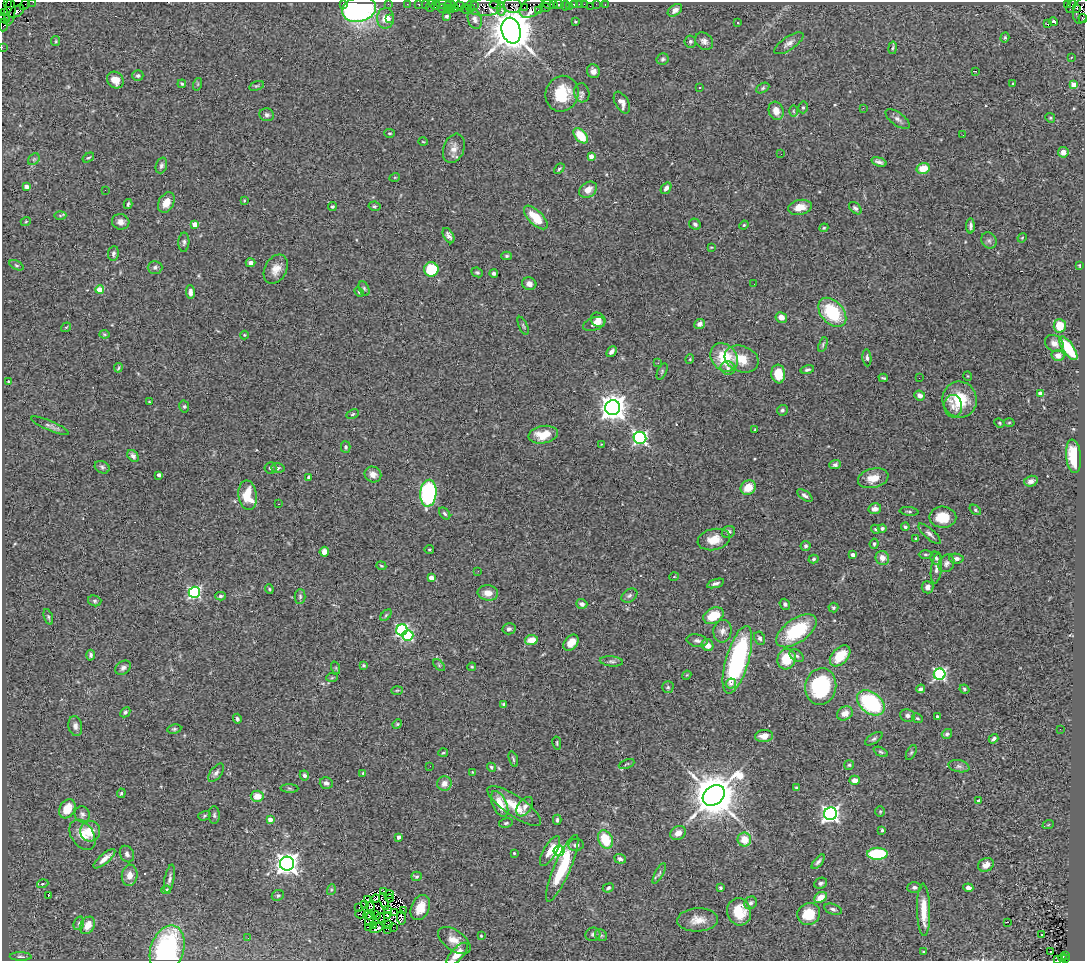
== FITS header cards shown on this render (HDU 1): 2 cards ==
NAXIS1  =                 1083
NAXIS2  =                  959

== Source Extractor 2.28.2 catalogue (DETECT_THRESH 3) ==
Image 1083 x 959 px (HDU 1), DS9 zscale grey, 1 PNG px = 1 image px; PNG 1087 x 963 px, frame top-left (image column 1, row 959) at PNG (2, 2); each listed source drawn as its Kron ellipse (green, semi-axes under 4 px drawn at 4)
Background 1.35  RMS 0.058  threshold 0.175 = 3 sigma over >= 5 px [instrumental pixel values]
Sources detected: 422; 5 with non-positive FLUX_AUTO (blend fragments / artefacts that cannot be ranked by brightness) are neither listed nor drawn; the other 417 listed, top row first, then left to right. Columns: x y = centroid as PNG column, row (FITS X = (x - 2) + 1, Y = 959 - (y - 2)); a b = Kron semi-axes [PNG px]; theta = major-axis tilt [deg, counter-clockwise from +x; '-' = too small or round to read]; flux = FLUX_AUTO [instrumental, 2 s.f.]
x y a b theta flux
33 2 2 2 - 46
8 3 3 2 - 36
343 3 2 2 - 44
388 4 2 2 - 44
407 4 2 2 - 24
419 4 3 3 - 150
425 4 2 2 - 35
497 4 7 3 0 380
548 4 6 3 -15 240
554 4 3 2 - 89
559 4 4 3 - 300
574 4 4 3 - 210
579 4 2 2 - 20
584 4 2 2 - 34
596 4 2 2 - 9.6
1067 4 3 2 - 260
24 5 5 2 - 80
436 5 5 3 - 170
444 5 8 3 -4 220
450 5 5 3 - 110
474 5 4 2 - 78
605 5 3 2 - 20
430 6 6 2 72 190
459 6 5 4 - 300
513 6 9 7 -6 670
565 6 5 4 - 33
569 6 2 2 - 20
590 6 2 2 - 9.8
1071 6 7 3 67 100
483 7 18 8 -2 1200
524 7 2 2 - 94
531 7 13 8 36 530
545 7 6 3 -6 90
442 8 4 2 - 18
471 8 4 3 - 52
1077 8 3 3 - 550
359 9 17 12 15 950
447 9 3 2 - 65
451 9 2 2 - 33
455 9 3 3 - 140
466 9 5 3 - 290
501 9 6 3 -85 670
675 10 8 5 36 19
17 11 8 5 31 870
538 11 3 2 - 200
1081 11 13 8 76 910
5 12 3 2 - 46
10 12 13 5 84 660
447 16 3 3 - 6.4
4 18 6 5 - 310
386 18 10 8 89 43
389 18 3 3 - 15
1083 18 4 2 - 140
475 19 10 6 -71 16
575 22 3 3 - 4.1
1053 22 5 3 - 15
737 23 3 2 - 5
1047 24 3 2 - 3.1
4 25 6 4 83 280
511 31 13 9 -75 19000
1005 38 5 4 - 5
56 41 5 4 - 4.3
690 41 6 6 - 7.9
704 41 10 8 -40 17
789 43 17 6 34 22
2 47 2 2 - 31
893 48 6 3 80 5
1071 58 3 2 - 7
663 59 6 5 - 8
593 71 7 6 - 18
975 71 3 2 - 8.1
138 75 5 5 - 8.6
115 80 9 7 -45 36
1013 83 3 2 - 8.5
182 84 4 3 - 4.6
198 84 6 4 71 5.3
1074 85 4 4 - 75
257 86 8 4 19 5.5
699 88 3 3 - 15
763 88 7 4 28 6.9
582 93 9 7 -77 13
562 94 18 16 65 140
622 102 12 6 -62 25
803 107 6 5 - 6.6
863 108 3 2 - 4.2
776 111 9 7 -73 35
793 111 6 4 -89 5
267 115 7 6 - 11
1050 118 5 4 - 4.5
897 119 14 6 -37 17
390 133 5 4 - 4.9
963 135 2 2 - 1.6
581 136 9 5 -49 100
423 142 5 3 - 3.2
454 148 15 10 70 34
1063 152 5 5 - 26
781 154 2 2 - 3.7
591 156 4 4 - 37
88 158 6 3 33 4.8
34 159 6 5 - 7.3
879 162 8 3 -17 12
161 165 8 5 72 9.8
559 169 6 4 42 5.9
923 169 6 5 - 67
395 177 5 3 - 3.5
26 186 4 3 - 22
666 188 6 4 54 16
105 190 2 2 - 48
588 190 9 7 37 35
244 200 3 3 - 3.5
166 202 11 7 60 46
128 204 5 3 - 6.2
374 206 6 4 -10 6.2
332 207 4 4 - 7.1
800 207 12 7 12 48
855 208 7 5 -42 11
60 215 6 4 2 5.1
536 217 15 7 -45 97
26 221 5 3 - 3.6
121 222 9 8 - 20
195 224 4 4 - 43
695 224 6 5 - 10
744 225 4 4 - 4.5
970 226 7 4 -89 11
824 228 4 4 - 4.1
448 236 8 5 -60 14
1022 238 5 4 - 3.9
989 240 9 7 -56 12
184 242 10 5 88 9.9
711 247 4 2 - 2.8
113 253 7 5 83 10
507 256 5 4 - 6.1
250 263 5 4 - 13
16 265 8 4 -26 5.8
1079 265 3 2 - 2.8
155 267 7 6 - 12
276 269 15 11 60 42
431 269 7 7 - 150
477 272 6 4 -23 6.4
494 273 4 3 - 9.7
529 284 7 6 - 19
754 284 3 2 - 3.1
364 288 7 5 -63 7.1
100 290 4 4 - 62
190 292 7 4 -87 17
359 292 5 3 - 4
832 312 17 11 -48 220
781 317 6 5 - 27
598 320 8 6 -47 21
594 324 11 6 18 23
700 324 5 5 - 14
523 326 9 3 -66 5.8
1060 326 7 6 - 86
66 327 5 3 - 3.3
104 334 5 3 - 4.2
244 335 4 4 - 4
1054 343 10 8 -32 22
823 344 8 4 70 6.3
1068 348 14 5 -55 170
611 352 6 4 50 15
1058 355 6 5 - 26
724 357 15 12 -49 160
867 358 8 4 -85 11
690 359 5 3 - 3
742 359 17 13 -20 69
658 363 3 2 - 7.9
118 368 5 3 - 5
728 368 7 6 - 13
807 370 7 4 15 7.8
662 371 8 4 65 6
778 374 9 7 -84 89
968 376 5 3 - 3.1
883 378 4 2 - 5.5
919 378 3 2 - 2.9
9 381 3 3 - 5
1040 393 4 4 - 37
920 395 5 5 - 19
960 400 18 17 - 140
150 402 3 2 - 4
184 406 6 5 - 6.6
953 406 11 9 -85 24
613 408 7 7 - 4500
782 410 5 5 - 8
353 414 6 4 27 5.7
999 423 5 4 - 4.5
1009 423 5 3 - 4.4
50 426 20 5 -23 14
755 430 3 2 - 3.8
543 435 15 8 10 73
640 438 6 6 - 820
601 444 3 2 - 5
346 447 5 5 - 7.1
133 456 7 5 -50 14
1073 456 17 7 -84 110
835 465 6 4 22 9.9
102 467 8 6 -27 9.1
270 468 6 5 - 7.9
278 468 6 5 - 7.9
373 474 8 7 - 26
159 475 4 3 - 14
309 477 3 3 - 10
873 478 15 9 13 56
1031 481 7 5 15 19
748 488 8 7 - 64
428 493 13 8 85 650
248 495 15 9 -83 98
805 495 9 4 -36 13
278 504 3 2 - 8.3
875 509 6 5 - 21
975 510 6 4 -38 6
909 511 9 3 -6 5.8
445 513 7 4 -49 7
943 517 13 10 -2 88
905 527 4 4 - 6.8
882 528 4 4 - 12
875 529 5 4 - 4.9
728 532 7 6 - 13
929 534 14 5 -42 14
714 539 16 10 12 56
916 539 4 3 - 4.5
874 544 5 4 - 7.7
806 546 5 5 - 10
429 549 5 2 - 3.6
324 552 5 4 - 24
926 554 7 3 -1 6.1
853 555 4 4 - 20
882 558 7 6 - 32
936 558 7 5 -63 9.2
814 559 5 4 - 5.7
956 559 7 5 -7 14
946 563 9 7 57 15
381 566 5 4 - 4.6
936 569 15 5 83 17
478 571 2 2 - 2.4
674 577 5 3 - 2.9
431 578 4 4 - 42
715 583 9 4 16 11
928 587 6 6 - 18
269 589 4 4 - 4.6
194 592 6 5 - 580
488 593 10 7 -9 38
220 596 5 4 - 7.5
629 596 8 6 33 10
300 597 7 5 89 8.2
95 601 7 5 -15 7.8
582 604 5 4 - 14
785 604 5 5 - 7.7
833 608 5 5 - 5.7
386 615 7 4 46 5.1
714 616 11 7 29 97
48 617 8 4 -72 6.3
509 629 6 5 - 10
402 630 6 5 - 540
722 631 11 9 84 24
796 631 23 11 35 250
408 635 6 5 - 340
760 638 7 5 -64 10
531 640 6 5 - 53
697 641 11 6 -8 14
571 643 9 6 51 39
708 645 6 5 - 28
91 655 5 4 - 7.8
797 656 8 5 -37 9.6
840 656 12 8 46 90
786 659 10 9 - 110
737 660 35 11 74 580
611 661 12 5 -5 11
363 665 4 4 - 6
439 665 7 4 -47 7
472 667 4 4 - 4.4
123 668 8 6 35 13
336 668 6 4 -72 4.5
940 674 6 5 - 620
687 675 4 3 - 3.6
332 678 6 4 2 4.2
731 683 5 5 - 18
668 687 5 5 - 6.8
821 687 18 15 79 330
921 689 5 4 - 10
964 689 5 4 - 6.5
397 690 5 3 - 4
871 703 15 10 -38 380
504 704 4 3 - 7.7
125 712 6 4 45 8.3
845 713 8 6 29 29
908 715 7 6 - 14
937 717 3 3 - 8.8
917 718 6 4 -28 6.6
237 719 5 4 - 7.9
397 724 5 4 - 4.5
75 726 10 6 -80 16
174 729 7 4 9 6.7
1060 729 2 2 - 8.4
947 734 5 4 - 9.7
764 736 9 6 6 29
874 739 10 4 34 9.1
993 739 5 3 - 9.3
557 743 6 3 -79 4.6
881 752 8 4 -27 5.8
443 753 5 3 - 3.9
911 753 8 4 62 5.7
513 759 8 3 -73 6.7
627 764 8 3 23 4.5
849 765 5 5 - 5.9
430 766 2 2 - 6.2
959 766 11 6 -11 13
491 767 5 4 - 5.5
472 772 3 2 - 2.9
216 773 11 5 53 13
363 773 3 3 - 2.8
304 775 5 4 - 10
855 780 5 4 - 26
326 783 6 5 - 12
444 783 7 7 - 28
289 788 9 4 -1 6.6
796 788 3 3 - 4.8
121 793 5 3 - 5.3
714 795 12 9 39 19000
257 796 6 5 - 44
979 800 4 3 - 8.1
500 804 14 7 -66 65
514 806 32 10 -35 93
525 807 11 6 55 12
67 809 10 7 59 52
880 811 5 4 - 4.6
82 814 8 7 - 12
831 814 6 6 - 1300
214 815 9 5 -89 8.6
204 816 6 4 18 6.3
270 819 4 4 - 28
557 820 5 3 - 6.3
506 823 7 4 10 7
1048 825 6 3 19 3.7
882 830 3 3 - 6.2
90 831 10 10 - 75
678 833 8 6 33 31
82 835 17 11 -56 48
398 837 4 3 - 17
605 839 9 7 -64 120
744 840 7 6 - 67
576 845 7 6 - 15
550 851 17 6 60 53
559 851 6 5 - 730
514 853 3 3 - 4.1
127 854 8 6 -62 15
877 854 10 6 0 250
104 859 13 5 41 29
620 859 5 4 - 11
818 862 9 4 50 11
287 864 7 7 - 3000
986 865 8 6 29 23
562 868 36 8 67 170
659 873 11 3 62 8.6
130 875 11 8 83 36
417 876 5 5 - 7.4
169 879 14 5 79 13
821 883 7 5 25 9.3
43 884 6 3 19 4.7
914 887 7 5 2 9.7
608 888 5 4 - 7.1
720 888 3 3 - 5.3
968 888 5 4 - 17
166 890 5 3 - 5.4
331 890 5 3 - 4.7
383 891 3 2 - 2
389 894 5 2 - 3.4
278 895 6 5 - 7.3
48 896 3 2 - 33
820 897 7 5 32 49
376 898 4 2 - 8.6
389 898 4 2 - 4.8
368 900 3 2 - 3.6
384 901 9 2 -69 3.3
751 903 7 6 - 11
364 904 3 2 - 5.3
370 906 4 3 - 3.3
359 908 3 2 - 2.8
420 908 13 9 66 55
387 909 4 2 - 1.7
833 909 9 5 -17 11
924 910 26 6 -89 76
403 911 3 2 - 18
739 912 14 12 -77 100
394 913 3 2 - 5.1
360 914 5 2 - 6.3
809 914 11 10 - 90
369 915 5 2 - 5.5
376 915 4 2 - 3.8
387 916 4 2 - 8
401 917 7 4 -81 5.8
381 918 4 2 - 1.1
369 919 7 4 87 1.7
698 920 20 11 2 50
1008 922 3 2 - 8.6
79 923 7 5 74 7.3
88 925 9 7 58 49
388 925 3 2 - 0.65
374 926 3 3 - 0.06
369 927 3 2 - 6.3
393 927 2 2 - 2.1
377 928 7 3 27 1.2
388 929 3 2 - 3.7
593 934 7 6 - 9.4
1042 934 3 3 - 49
601 935 6 5 - 7.1
481 936 3 3 - 3.7
248 938 3 2 - 3.3
454 940 18 10 -37 44
167 949 24 16 71 480
924 952 3 3 - 5
1051 952 3 2 - 7.7
457 954 14 6 47 49
1065 955 3 2 - 320
21 957 11 3 -2 8
1062 958 4 3 - 130
1065 959 3 2 - 160
1057 960 2 2 - 5.8
At the frame edge (FLAGS 8, measured only in part): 13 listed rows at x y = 33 2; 8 3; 343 3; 359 9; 1081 11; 4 18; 1083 18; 4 25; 2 47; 167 949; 457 954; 1065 959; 1057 960
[5 non-positive-flux detections neither listed nor drawn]